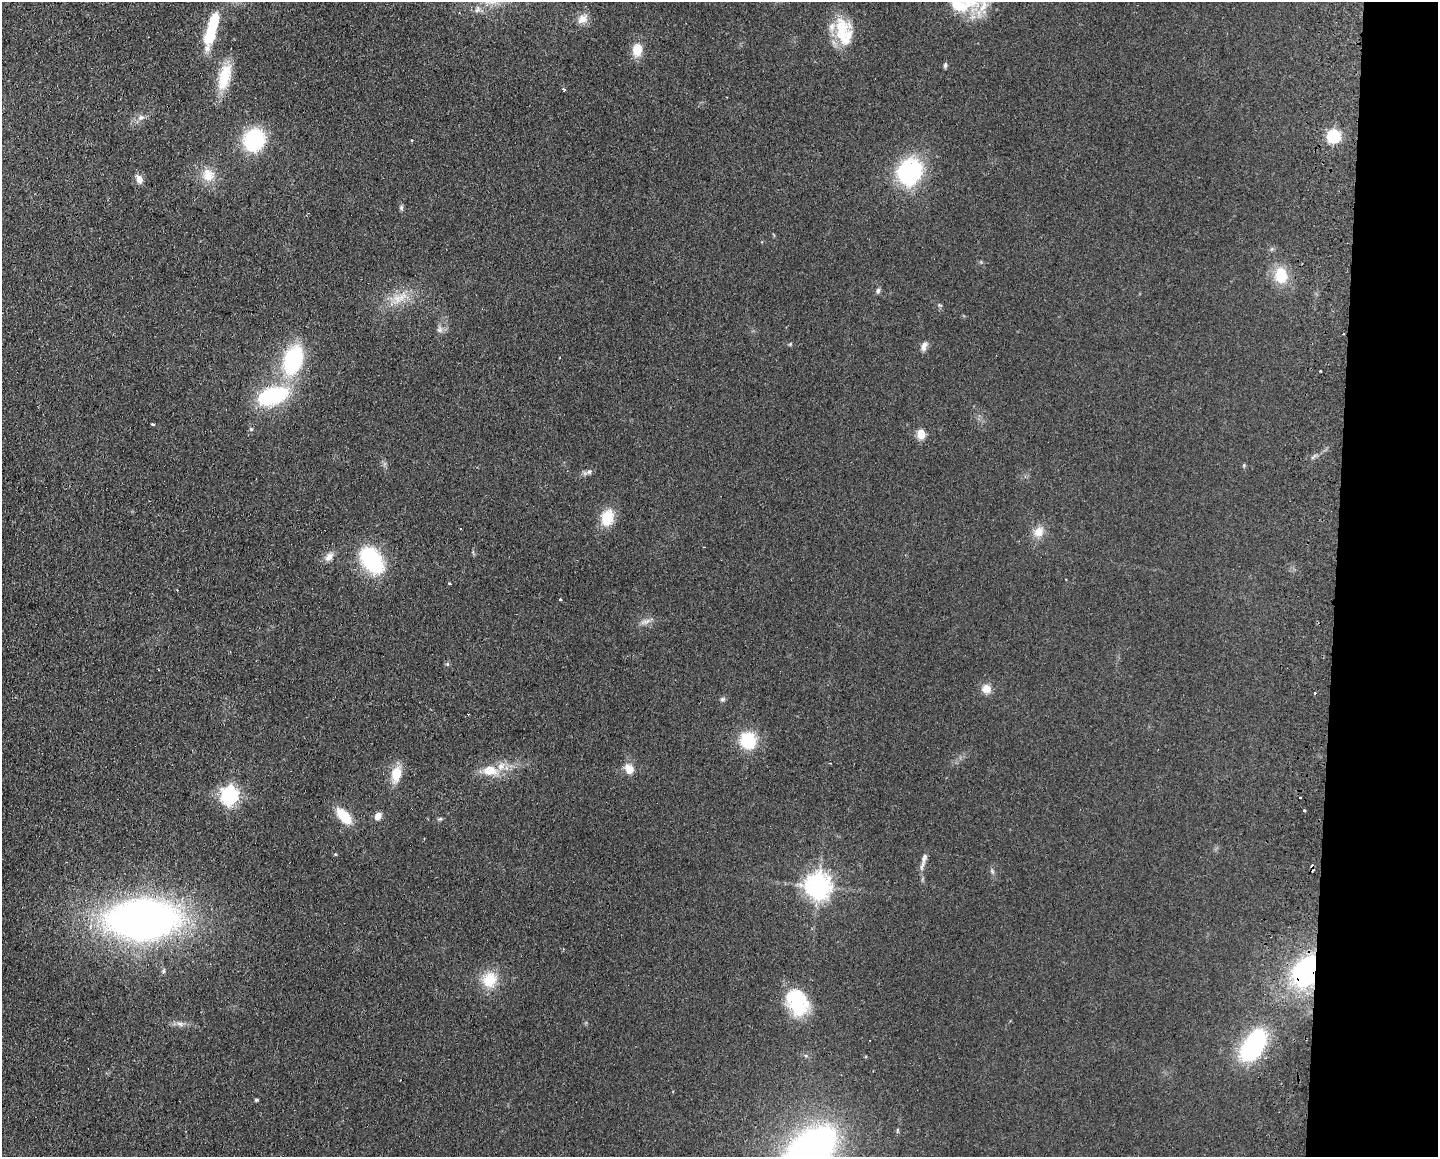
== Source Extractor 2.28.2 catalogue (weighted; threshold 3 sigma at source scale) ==
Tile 9 of 3 x 4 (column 3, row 3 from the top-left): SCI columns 3042-4477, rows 1164-2318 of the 4757 x 4636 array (HDU 1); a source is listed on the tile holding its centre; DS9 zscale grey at full resolution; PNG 1440 x 1159 px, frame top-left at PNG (2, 2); no overlay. Shown black and unused: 7% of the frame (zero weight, under 2 of 3 exposures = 3% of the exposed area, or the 3 px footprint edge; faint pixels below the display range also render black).
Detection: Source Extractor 2.28.2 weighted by HDU 2 'WHT'; one run over the whole footprint, this tile lists its part. Background 0.0578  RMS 0.01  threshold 0.0467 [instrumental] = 3 sigma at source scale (4.5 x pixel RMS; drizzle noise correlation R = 1.50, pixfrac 1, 0.05/0.05 arcsec/px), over >= 5 px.
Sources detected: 67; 1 inside a brighter object's white glare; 5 cosmic-ray / hot-pixel residue — not listed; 4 inside a brighter listed object's ellipse — not listed separately; the other 57 listed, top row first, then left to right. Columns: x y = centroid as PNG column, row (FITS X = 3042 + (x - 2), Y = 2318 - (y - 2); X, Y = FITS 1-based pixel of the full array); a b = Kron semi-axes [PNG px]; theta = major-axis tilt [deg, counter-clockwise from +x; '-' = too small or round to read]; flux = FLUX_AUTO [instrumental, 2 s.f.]
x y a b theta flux
960 5 35 19 -1 41
583 19 14 11 41 9.1
842 30 38 20 88 37
211 34 33 13 73 40
637 50 13 10 -90 17
945 65 8 5 80 1.8
224 77 36 14 75 31
563 89 4 3 - 2
141 118 9 4 36 3.1
1334 136 6 6 - 140
254 140 23 20 57 76
909 171 22 19 52 130
208 175 18 17 - 18
139 179 11 8 -66 6.8
401 208 7 5 -89 2
1281 275 21 16 -87 28
878 291 6 6 - 2.6
397 299 12 9 -65 11
440 330 8 7 - 3.7
1343 334 3 2 - 0.88
924 346 12 6 71 5.2
293 360 19 12 73 140
272 396 29 16 18 99
152 424 4 3 - 1.3
921 434 5 5 - 41
588 472 15 5 19 3.8
607 518 17 12 75 26
1039 532 16 13 52 12
329 557 13 9 47 6.7
372 560 31 19 -55 80
449 584 3 3 - 1.4
560 599 3 3 - 2.4
646 621 12 5 12 4.6
986 689 10 10 - 10
1315 693 3 3 - 4.1
723 699 7 6 - 2.2
748 740 19 17 -61 39
629 769 12 9 -61 11
490 770 19 12 -3 20
396 774 18 11 78 20
230 795 7 7 - 380
1304 810 3 3 - 3
344 816 19 9 -46 30
378 816 7 6 - 7.7
440 819 6 4 18 1.5
922 866 19 5 74 4.8
992 871 7 4 -46 1.9
818 886 8 8 - 1000
143 919 38 23 0 930
163 971 7 4 75 1.8
1306 971 31 21 64 140
490 980 21 17 67 26
797 1002 33 23 -61 56
180 1024 10 5 -27 3.8
1253 1045 29 16 58 140
256 1100 4 3 - 1.7
809 1152 38 21 43 670
Overlapping masked pixels (flux is a lower limit): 2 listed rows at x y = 1343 334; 1306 971
Isophote crosses this tile's border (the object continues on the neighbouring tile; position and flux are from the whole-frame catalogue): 2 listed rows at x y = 960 5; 809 1152